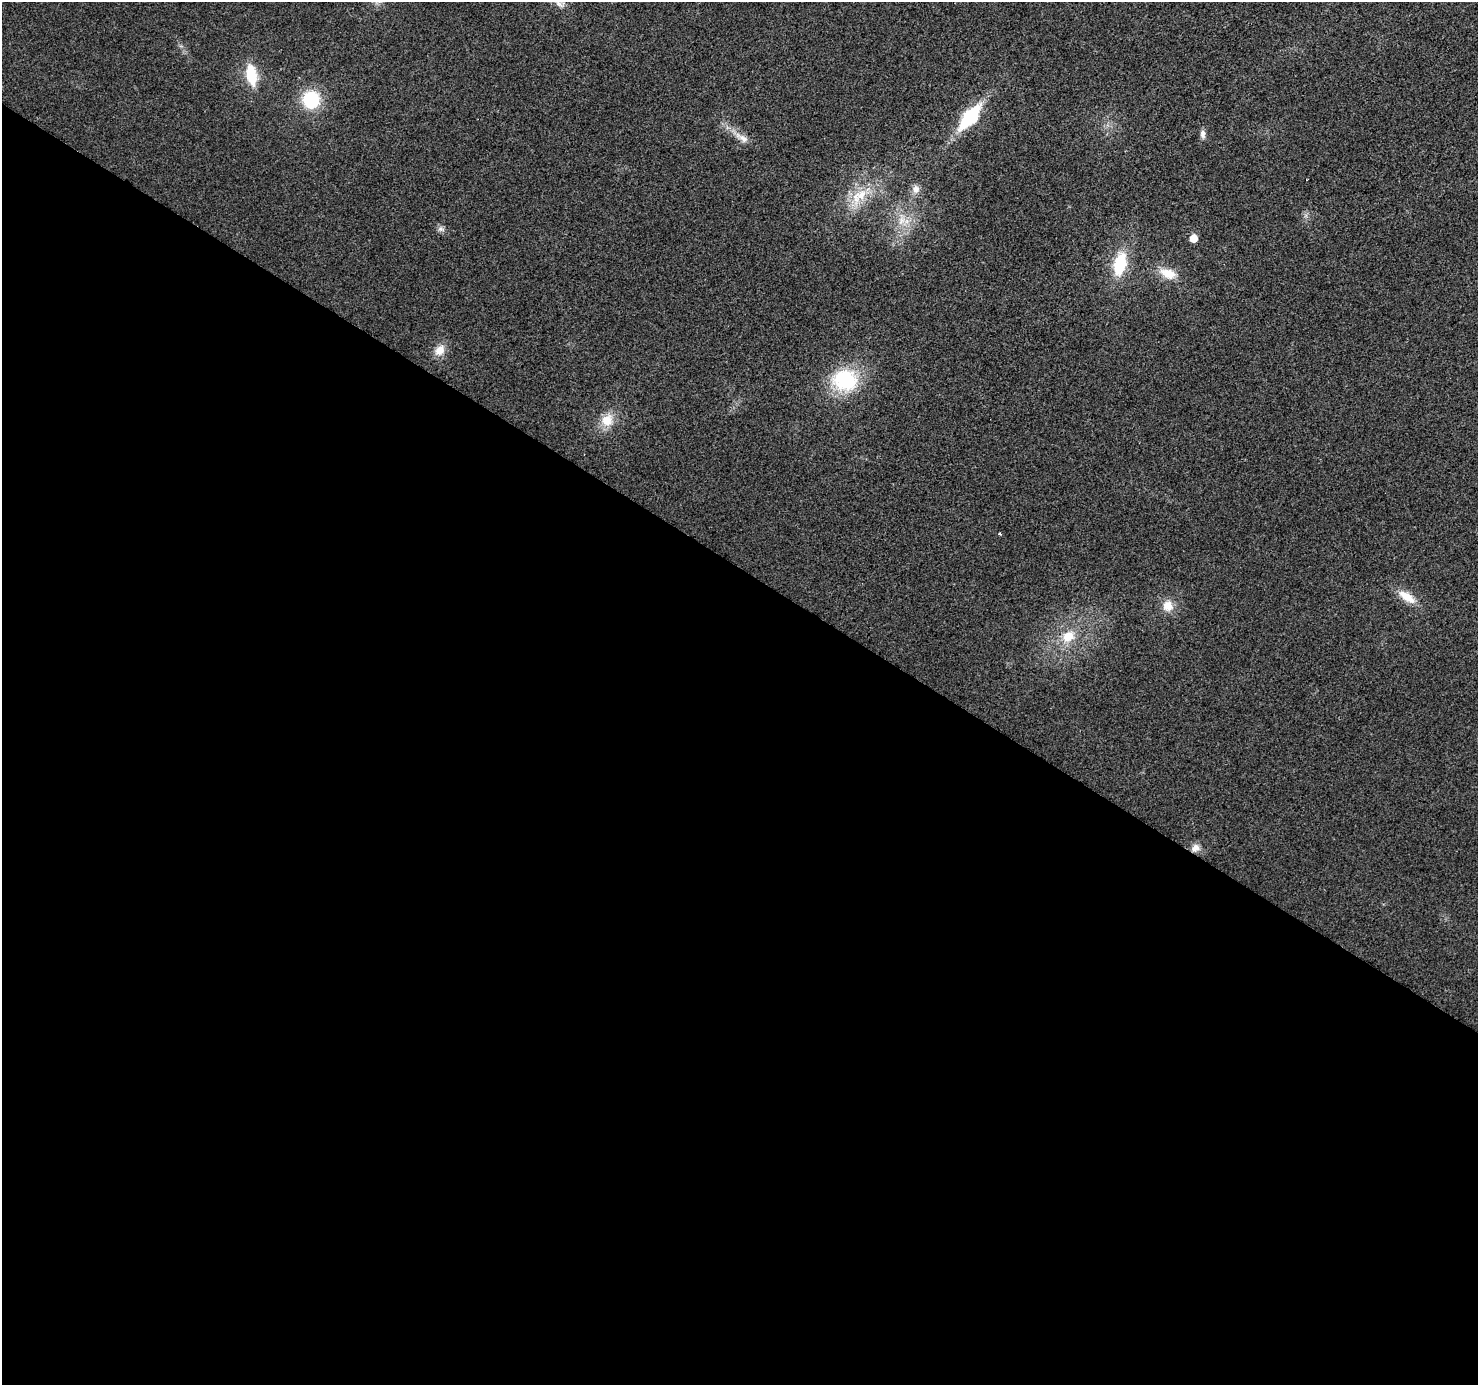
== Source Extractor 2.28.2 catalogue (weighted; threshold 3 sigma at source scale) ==
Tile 14 of 4 x 4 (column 2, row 4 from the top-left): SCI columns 1477-2952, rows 188-1570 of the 5910 x 5972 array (HDU 1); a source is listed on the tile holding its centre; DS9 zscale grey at full resolution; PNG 1480 x 1387 px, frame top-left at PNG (2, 2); no overlay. Shown black and unused: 59% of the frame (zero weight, under 2 of 3 exposures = <1% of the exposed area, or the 3 px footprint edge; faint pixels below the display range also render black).
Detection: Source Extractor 2.28.2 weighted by HDU 2 'WHT'; one run over the whole footprint, this tile lists its part. Background 0.0265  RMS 0.0062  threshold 0.0279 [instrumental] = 3 sigma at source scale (4.5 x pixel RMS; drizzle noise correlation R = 1.50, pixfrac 1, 0.0396/0.0396 arcsec/px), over >= 5 px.
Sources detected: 20; all 20 listed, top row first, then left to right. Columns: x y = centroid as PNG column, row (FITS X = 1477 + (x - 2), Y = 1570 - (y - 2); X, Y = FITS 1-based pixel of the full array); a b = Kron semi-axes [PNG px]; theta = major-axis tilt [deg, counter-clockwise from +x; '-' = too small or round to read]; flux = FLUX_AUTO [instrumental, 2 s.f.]
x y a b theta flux
251 75 20 9 -79 24
311 100 17 17 - 32
970 117 33 14 50 36
1203 134 11 6 -87 2.6
742 138 24 9 -33 6.9
916 189 11 10 - 4.1
861 195 19 14 57 15
901 220 14 9 73 6.7
441 229 10 7 -8 2.2
1193 238 5 5 - 11
1120 264 22 11 77 31
1168 273 24 14 -19 11
440 350 14 11 52 7.3
845 380 28 23 -4 48
607 420 17 14 57 11
1000 534 3 3 - 1.7
1407 597 25 10 -34 10
1168 606 14 13 - 8
1068 636 17 13 34 13
1196 848 11 10 - 4.1